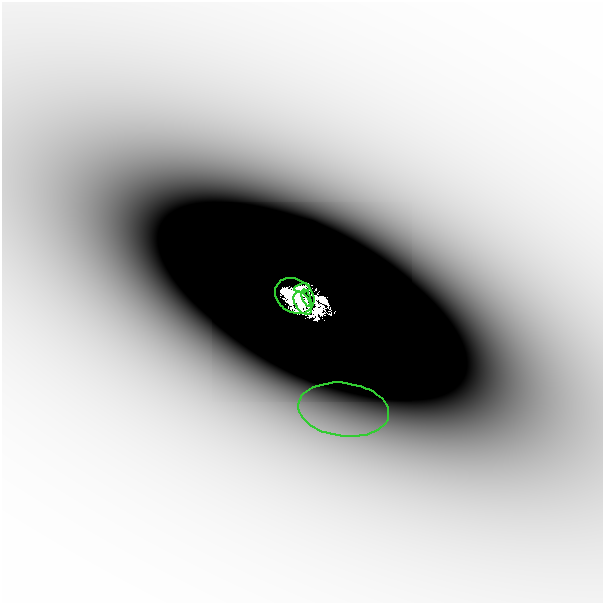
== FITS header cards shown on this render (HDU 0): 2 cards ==
NAXIS1  =                  601
NAXIS2  =                  601

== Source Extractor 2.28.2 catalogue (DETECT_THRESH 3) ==
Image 601 x 601 px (HDU 0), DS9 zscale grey, 1 PNG px = 1 image px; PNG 605 x 605 px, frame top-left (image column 1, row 601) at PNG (2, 2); each listed source drawn as its Kron ellipse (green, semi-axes under 4 px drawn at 4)
Background -8.16e-05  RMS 2.1e-05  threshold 6.27e-05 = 3 sigma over >= 5 px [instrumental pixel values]
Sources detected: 8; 3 with non-positive FLUX_AUTO (blend fragments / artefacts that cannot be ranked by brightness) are neither listed nor drawn; the other 5 listed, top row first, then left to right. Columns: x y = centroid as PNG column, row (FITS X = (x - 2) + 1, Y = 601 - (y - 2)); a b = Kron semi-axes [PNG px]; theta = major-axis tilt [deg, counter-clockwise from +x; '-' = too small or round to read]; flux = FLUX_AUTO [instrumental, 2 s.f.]
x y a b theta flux
302 288 8 4 8 1.6
295 296 21 16 -33 5.7
306 298 9 3 -69 0.8
303 303 12 7 -59 3.3
344 410 46 26 -7 0.16
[3 non-positive-flux detections neither listed nor drawn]